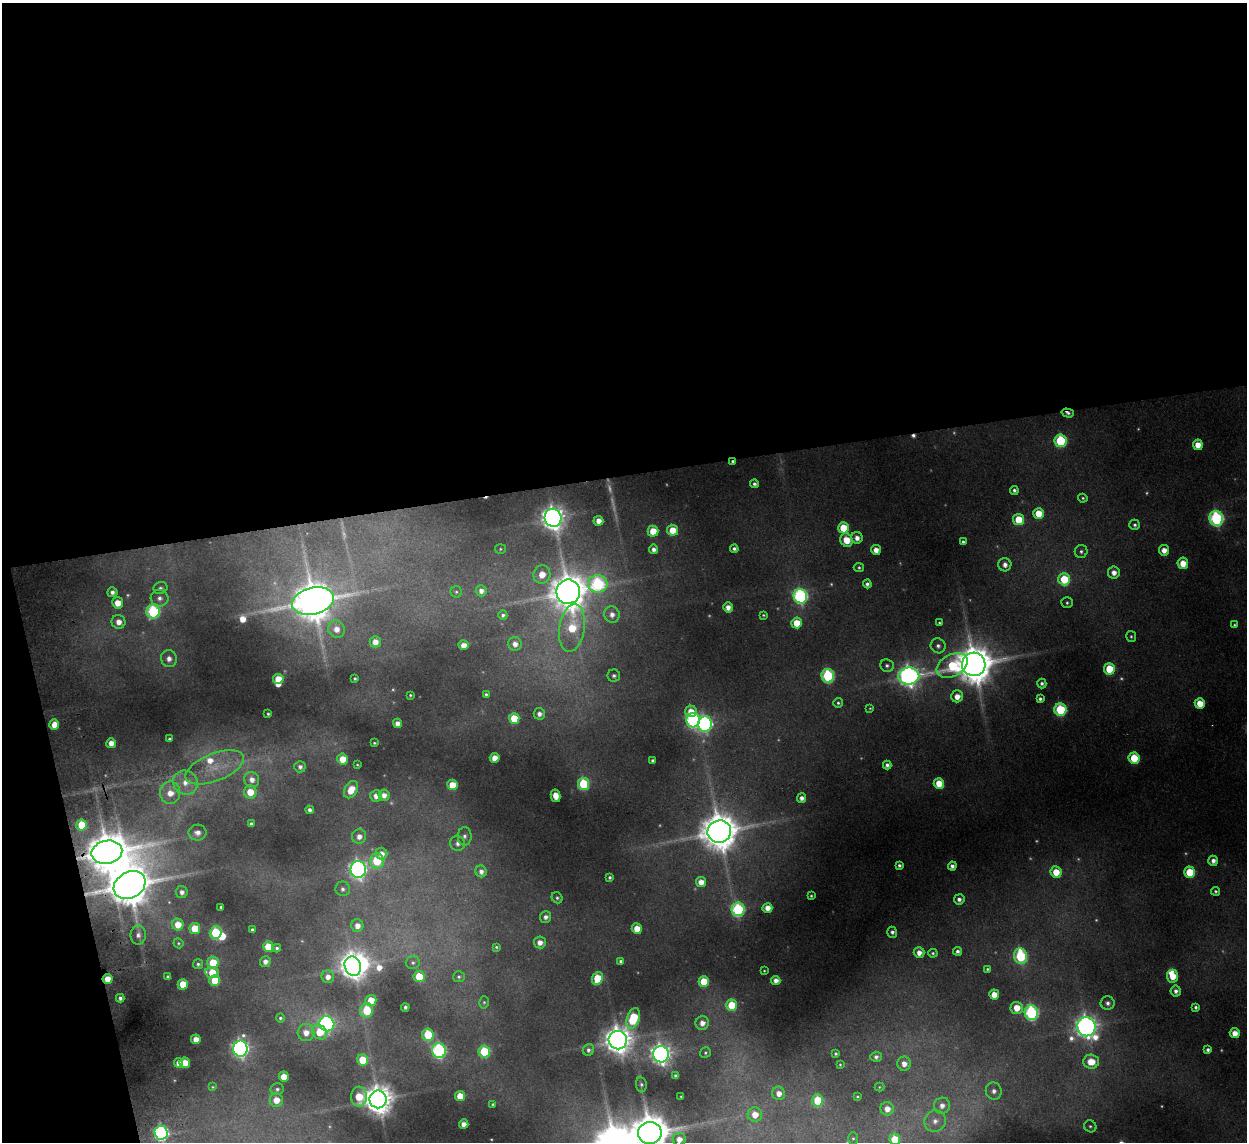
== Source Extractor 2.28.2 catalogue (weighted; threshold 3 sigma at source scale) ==
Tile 1 of 4 x 4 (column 1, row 1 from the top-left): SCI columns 53-1297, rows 3574-4713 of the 5083 x 4981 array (HDU 1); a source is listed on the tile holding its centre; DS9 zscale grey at full resolution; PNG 1249 x 1144 px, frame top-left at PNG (2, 3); each listed source drawn as its Kron ellipse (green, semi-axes under 4 px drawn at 4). Shown black and unused: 44% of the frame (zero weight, under 2 of 3 exposures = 3% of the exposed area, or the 3 px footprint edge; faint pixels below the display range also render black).
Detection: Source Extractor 2.28.2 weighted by HDU 2 'WHT'; one run over the whole footprint, this tile lists its part. Background 0.165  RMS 0.014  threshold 0.0629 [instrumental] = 3 sigma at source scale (4.5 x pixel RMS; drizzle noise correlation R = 1.50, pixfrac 1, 0.05/0.05 arcsec/px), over >= 5 px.
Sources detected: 287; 38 too faint to see at this stretch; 2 inside a brighter object's white glare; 2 cosmic-ray / hot-pixel residue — neither listed nor drawn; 3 inside a brighter listed object's ellipse — not listed separately; the other 242 listed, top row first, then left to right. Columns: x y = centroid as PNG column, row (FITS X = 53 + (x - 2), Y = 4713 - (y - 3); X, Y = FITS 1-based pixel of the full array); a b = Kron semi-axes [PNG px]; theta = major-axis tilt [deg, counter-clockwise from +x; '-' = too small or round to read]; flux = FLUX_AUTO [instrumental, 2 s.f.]
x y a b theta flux
1068 413 6 4 -16 5.3
1060 441 6 6 - 140
1198 445 5 5 - 22
733 462 4 3 - 3.6
755 484 4 4 - 5.5
1014 490 4 4 - 5
1083 498 5 4 - 2.6
1039 513 5 5 - 38
553 518 9 8 - 1700
1216 518 7 7 - 300
1018 519 5 5 - 53
598 521 5 5 - 14
1135 525 5 5 - 4.5
843 528 5 5 - 56
672 530 5 5 - 33
653 531 5 5 - 34
857 538 6 5 - 12
846 540 7 6 - 35
963 542 4 4 - 3.9
500 549 5 4 - 2.3
654 549 5 4 - 8.8
734 549 4 4 - 5.6
876 550 5 5 - 14
1164 550 5 5 - 16
1081 551 7 6 - 4.6
1183 563 6 5 - 26
1005 565 6 6 - 10
859 568 5 4 - 2.9
1114 572 6 6 - 13
542 574 9 8 - 27
1064 579 6 6 - 76
598 584 10 8 0 220
867 584 4 4 - 5
160 588 7 6 - 4.7
481 591 5 5 - 9.8
112 592 5 5 - 7
456 592 5 5 - 2.9
568 592 12 12 - 4500
800 596 7 6 - 370
159 598 9 8 - 9.7
313 601 21 13 14 6200
118 603 5 5 - 27
1067 603 6 5 - 3.4
728 607 5 4 - 12
153 611 7 6 - 210
503 615 4 4 - 4.5
612 615 8 7 - 12
763 615 3 3 - 1.9
119 622 7 7 - 16
797 623 5 5 - 40
939 623 4 4 - 2.4
1234 625 4 4 - 2.4
572 628 24 12 81 74
336 629 9 8 - 17
1131 636 5 5 - 2.9
375 642 5 5 - 16
515 644 7 6 - 12
464 645 5 4 - 15
938 646 7 7 - 7.3
169 659 8 8 - 11
974 664 12 11 - 5800
952 665 16 11 29 100
887 666 7 6 - 4.6
1109 669 5 5 - 71
614 676 6 6 - 5.7
828 676 7 6 - 200
909 676 10 8 8 1100
278 679 5 5 - 30
355 679 4 3 - 3.1
1042 683 5 4 - 4.7
486 694 4 3 - 3.2
410 695 3 3 - 2.2
957 696 6 5 - 18
1040 699 4 4 - 4.7
838 703 5 4 - 3.3
1200 703 5 5 - 33
870 708 3 3 - 1.7
1060 710 6 6 - 140
691 711 6 5 - 26
268 714 3 3 - 2.1
539 714 6 5 - 8.5
514 718 5 5 - 53
693 720 7 6 - 370
397 723 5 4 - 12
54 724 5 5 - 23
705 724 8 7 - 430
169 739 3 3 - 3.7
111 743 5 5 - 16
374 743 3 3 - 2.3
495 758 5 5 - 25
1134 758 5 5 - 73
343 759 5 5 - 29
652 760 3 3 - 3.2
357 765 4 2 - 1.8
887 765 4 4 - 5.6
215 767 31 13 21 45
300 767 5 5 - 6.4
252 780 8 7 - 13
185 783 12 12 - 24
939 783 5 5 - 41
583 784 6 5 - 120
452 785 5 5 - 40
351 790 9 6 60 31
250 792 6 6 - 33
170 793 11 10 - 26
384 795 5 5 - 11
376 796 6 6 - 12
556 796 6 5 - 22
802 798 5 4 - 8.6
310 810 4 4 - 6.1
251 824 4 4 - 5
81 825 5 5 - 48
719 832 12 11 - 5300
198 833 9 8 - 12
359 836 7 7 - 12
465 836 9 7 -89 7.3
458 843 7 7 - 8.2
107 852 15 11 12 6300
381 854 6 6 - 13
377 861 7 7 - 86
1213 861 5 5 - 8.9
899 865 4 4 - 4.5
952 866 4 4 - 7.6
358 869 8 7 - 740
481 871 6 5 - 9.2
1056 872 6 5 - 35
1190 872 5 5 - 66
610 877 3 3 - 3.2
701 882 5 5 - 18
130 885 17 13 29 7500
343 889 7 7 - 6.2
1216 891 4 4 - 3.4
182 892 6 6 - 9.2
811 896 3 3 - 2.4
557 898 6 5 - 3.4
959 899 5 5 - 7.2
221 907 4 3 - 3
767 908 5 5 - 17
738 909 7 6 - 240
546 917 6 5 - 8
178 925 6 5 - 28
357 926 6 6 - 13
195 929 5 5 - 49
637 929 5 5 - 26
252 930 4 3 - 3.9
892 932 5 5 - 5.3
216 933 6 6 - 110
138 935 9 7 89 8.9
540 942 6 6 - 13
178 943 5 4 - 2.4
268 947 5 5 - 49
496 947 4 4 - 2.5
277 948 4 4 - 4.2
958 951 4 4 - 5.9
919 953 5 5 - 13
933 953 5 4 - 2.9
1021 956 8 6 -78 160
621 961 4 3 - 3.8
265 962 5 5 - 9.5
213 963 6 5 - 53
413 963 7 6 - 4.3
198 964 5 5 - 3.6
353 966 10 8 -70 1900
987 969 4 3 - 2.9
764 971 3 2 - 1.4
212 972 7 5 -8 41
1172 976 6 5 - 34
168 977 4 4 - 4.9
328 977 6 6 - 13
419 977 5 5 - 53
459 977 6 5 - 3.7
597 978 6 5 - 54
107 979 5 5 - 27
776 980 4 4 - 11
215 981 5 5 - 50
704 982 5 5 - 63
183 984 5 5 - 39
1176 991 5 5 - 7.4
994 995 5 5 - 27
120 998 4 4 - 5.3
371 1000 5 5 - 38
484 1002 6 5 - 2.7
1108 1003 7 7 - 7.6
732 1005 6 5 - 63
405 1007 4 3 - 4.7
1196 1007 4 3 - 4
1017 1008 6 6 - 29
367 1010 7 6 - 63
1031 1013 7 6 - 280
280 1018 4 4 - 3.2
633 1018 11 6 71 100
702 1023 7 6 - 13
327 1024 8 7 - 450
1086 1027 10 9 - 1400
306 1032 8 8 - 19
320 1032 8 6 -45 43
1235 1033 5 5 - 20
428 1035 6 6 - 84
196 1039 5 5 - 19
618 1040 9 9 - 2400
240 1049 8 7 - 690
588 1050 6 5 - 5.4
1208 1050 4 4 - 5.7
439 1051 7 7 - 300
484 1051 6 5 - 98
705 1053 5 5 - 2.7
661 1054 8 8 - 1100
836 1054 4 3 - 3.2
876 1057 5 5 - 6
363 1060 5 5 - 57
1091 1062 8 7 - 35
179 1063 5 4 - 15
185 1063 5 5 - 31
904 1064 7 6 - 15
840 1065 3 3 - 1.7
676 1076 4 4 - 6.4
284 1077 5 5 - 26
641 1085 8 5 -83 4.1
213 1087 4 3 - 1.6
879 1087 5 4 - 1.8
277 1089 6 6 - 4.5
994 1091 9 8 - 11
779 1093 7 6 - 14
460 1096 5 5 - 44
359 1097 10 8 87 46
681 1097 3 2 - 1.5
857 1097 3 3 - 2
378 1099 9 8 - 3000
276 1100 7 6 - 24
818 1100 6 5 - 64
493 1104 3 3 - 2.1
942 1106 8 8 - 13
887 1109 6 6 - 16
755 1114 7 7 - 26
935 1121 11 10 - 14
464 1124 4 4 - 14
1090 1126 6 5 - 3.5
161 1133 7 6 - 350
650 1133 12 11 - 5900
853 1138 6 5 - 2.7
679 1139 6 6 - 16
895 1139 6 5 - 52
Overlapping masked pixels (flux is a lower limit): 7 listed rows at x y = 1068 413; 733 462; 170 793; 719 832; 107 852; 130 885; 107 979
Isophote crosses this tile's border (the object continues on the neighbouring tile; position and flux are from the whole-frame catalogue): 3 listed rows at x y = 650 1133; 679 1139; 895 1139